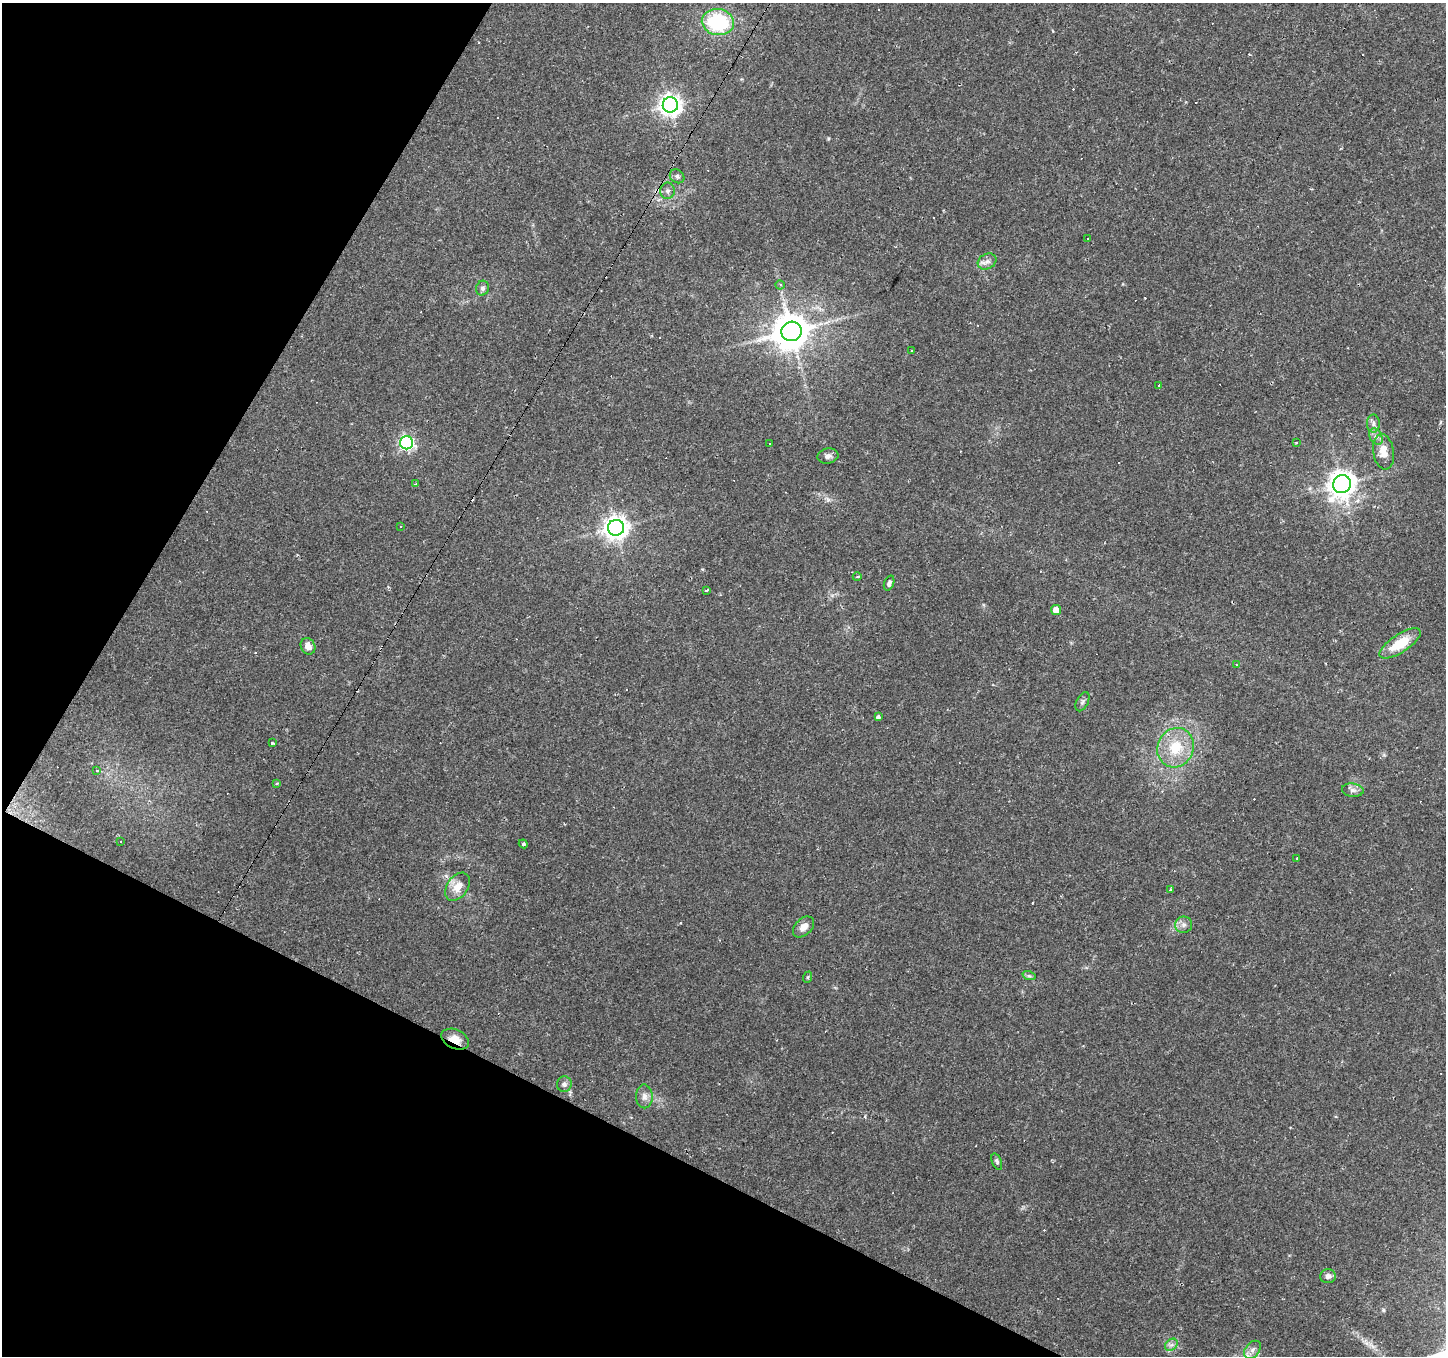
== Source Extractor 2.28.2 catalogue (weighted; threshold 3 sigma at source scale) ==
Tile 9 of 4 x 4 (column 1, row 3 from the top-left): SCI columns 1-1444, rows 1547-2900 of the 5776 x 5869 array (HDU 1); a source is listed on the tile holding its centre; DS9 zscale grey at full resolution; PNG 1448 x 1358 px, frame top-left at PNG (2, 3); each listed source drawn as its Kron ellipse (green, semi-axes under 4 px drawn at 4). Shown black and unused: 25% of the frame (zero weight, under 2 of 3 exposures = <1% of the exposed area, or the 3 px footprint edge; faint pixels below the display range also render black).
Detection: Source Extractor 2.28.2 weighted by HDU 2 'WHT'; one run over the whole footprint, this tile lists its part. Background 0.0537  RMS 0.0043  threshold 0.0192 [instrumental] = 3 sigma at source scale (4.5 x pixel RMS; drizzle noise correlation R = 1.50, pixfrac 1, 0.0396/0.0396 arcsec/px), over >= 5 px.
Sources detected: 88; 36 cosmic-ray / hot-pixel residue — neither listed nor drawn; the other 52 listed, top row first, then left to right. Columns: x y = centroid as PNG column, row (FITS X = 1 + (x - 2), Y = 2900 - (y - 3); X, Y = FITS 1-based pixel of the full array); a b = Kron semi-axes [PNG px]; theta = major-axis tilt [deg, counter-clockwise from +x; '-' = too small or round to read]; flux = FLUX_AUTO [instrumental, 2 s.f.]
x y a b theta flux
718 22 16 13 -8 35
670 105 7 7 - 290
677 176 8 6 -39 1.2
667 191 8 7 - 1.4
1087 239 3 3 - 3.4
987 261 10 7 29 2
780 285 4 4 - 0.84
482 288 7 6 - 1.5
792 331 10 9 - 1100
912 351 3 2 - 0.56
1159 385 3 3 - 3
1373 424 9 6 -90 1.5
1376 437 9 6 -63 1.7
406 443 6 6 - 88
770 443 3 3 - 0.94
1296 443 3 2 - 0.67
1384 452 18 10 -81 5.7
828 456 10 7 9 2
415 484 4 3 - 0.49
1342 484 9 8 - 440
401 526 3 3 - 0.84
616 528 8 8 - 360
857 577 4 3 - 0.38
889 583 8 4 69 1.2
707 590 3 3 - 1.5
1056 610 5 5 - 5.3
1400 643 24 9 33 13
308 646 8 7 - 3.6
1236 665 3 3 - 0.32
1082 702 10 5 62 1.2
878 717 4 4 - 1.1
272 743 3 3 - 0.78
1176 748 20 18 64 14
97 770 3 3 - 1.2
277 783 4 2 - 0.37
1353 790 11 6 -6 1.8
121 841 2 2 - 0.35
523 844 4 4 - 0.5
1297 858 2 2 - 0.33
457 887 15 10 55 5.6
1171 889 3 3 - 0.41
1184 925 8 8 - 1.9
804 927 12 8 44 3.1
1029 976 7 4 -18 0.75
808 977 6 3 71 0.52
455 1039 14 9 -24 4.6
564 1084 8 7 - 1.4
644 1096 12 8 -90 2.5
997 1162 9 4 -69 0.92
1328 1276 8 7 - 1.8
1171 1345 7 5 42 1.3
1252 1350 10 7 52 2
Overlapping masked pixels (flux is a lower limit): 1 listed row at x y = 455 1039
Unlisted compact peaks at least as high as the median listed source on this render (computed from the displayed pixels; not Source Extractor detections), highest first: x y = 1383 1310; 828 500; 828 139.